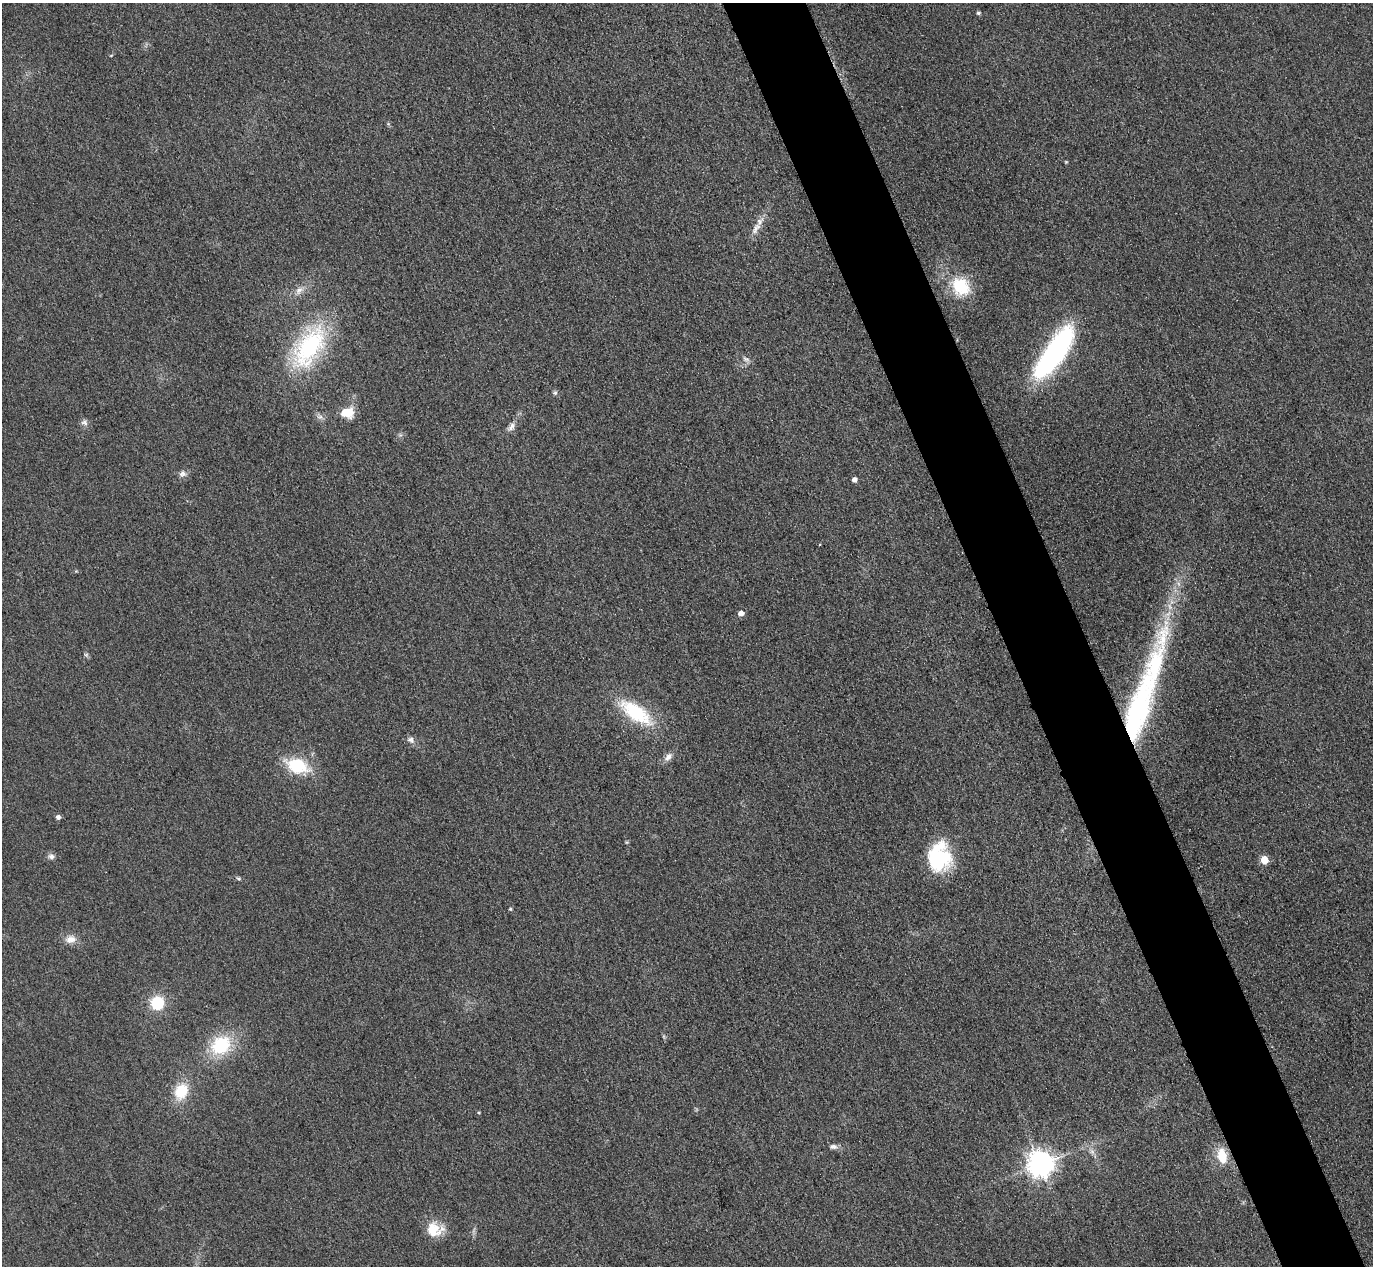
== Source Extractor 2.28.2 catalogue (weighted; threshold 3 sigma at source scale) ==
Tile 6 of 4 x 4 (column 2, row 2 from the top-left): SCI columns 1402-2772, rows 2833-4096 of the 5546 x 5533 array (HDU 1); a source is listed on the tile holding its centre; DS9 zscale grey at full resolution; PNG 1375 x 1268 px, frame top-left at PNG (2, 3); no overlay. Shown black and unused: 6% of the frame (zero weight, under 3 of 4 exposures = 3% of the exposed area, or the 3 px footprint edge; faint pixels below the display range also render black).
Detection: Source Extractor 2.28.2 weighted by HDU 2 'WHT'; one run over the whole footprint, this tile lists its part. Background 0.146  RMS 0.019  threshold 0.0864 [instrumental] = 3 sigma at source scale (4.5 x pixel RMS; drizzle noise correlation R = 1.50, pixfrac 1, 0.05/0.05 arcsec/px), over >= 5 px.
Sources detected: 38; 1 too faint to see at this stretch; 1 inside a brighter object's white glare — not listed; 1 inside a brighter listed object's ellipse — not listed separately; the other 35 listed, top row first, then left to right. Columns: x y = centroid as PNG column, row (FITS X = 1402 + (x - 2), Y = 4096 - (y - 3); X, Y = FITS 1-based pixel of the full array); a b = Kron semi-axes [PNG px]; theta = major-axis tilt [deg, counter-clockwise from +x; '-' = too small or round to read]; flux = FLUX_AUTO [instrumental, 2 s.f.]
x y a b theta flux
978 13 4 4 - 3.9
756 228 19 8 63 16
961 286 25 20 -49 73
299 290 11 8 44 12
309 347 57 28 58 220
1054 353 56 17 55 390
746 359 10 6 -15 6.4
555 393 6 6 - 3.7
347 412 13 10 2 39
320 417 7 6 - 6
84 423 10 7 -12 7
511 427 12 7 62 9.4
182 474 11 8 42 8.3
854 480 4 4 - 9.1
741 613 5 5 - 11
86 655 7 4 0 3.1
1155 666 122 25 75 310
636 712 42 17 -35 120
411 740 11 8 -36 8
668 757 12 8 54 10
297 766 19 13 -17 97
58 817 4 4 - 7.3
51 856 8 8 - 6.9
939 858 28 22 85 160
1264 860 5 5 - 52
239 879 6 4 -17 3
510 909 4 4 - 2.4
70 939 15 10 6 17
157 1003 12 12 - 67
220 1045 21 17 42 110
181 1091 17 13 63 56
833 1146 10 7 -2 7.4
1222 1156 17 10 -79 41
1040 1164 8 8 - 2100
433 1230 20 18 -48 41